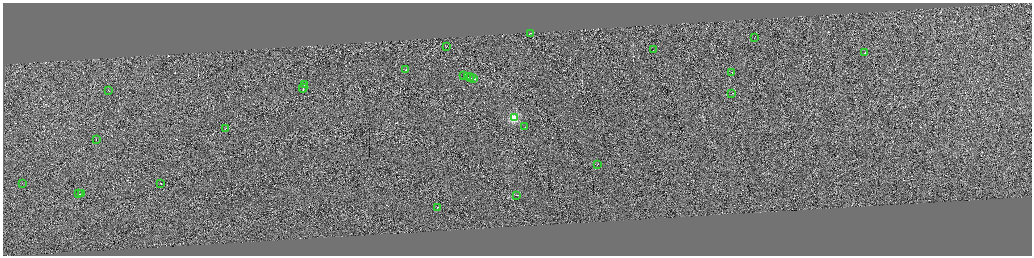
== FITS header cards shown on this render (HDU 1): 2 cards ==
NAXIS1  =                 4117
NAXIS2  =                 1014

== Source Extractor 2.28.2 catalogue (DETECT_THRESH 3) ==
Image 4117 x 1014 px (HDU 1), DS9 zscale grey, zoomed out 1/4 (1 PNG px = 4 x 4 image px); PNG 1034 x 258 px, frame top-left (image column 1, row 1013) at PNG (3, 3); each listed source drawn as its Kron ellipse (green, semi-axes under 4 px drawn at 4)
Background 0.00789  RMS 2.9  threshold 8.84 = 3 sigma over >= 5 px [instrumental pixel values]
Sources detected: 426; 400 cannot appear on this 1/4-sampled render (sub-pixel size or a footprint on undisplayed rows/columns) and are neither listed nor drawn; the other 26 listed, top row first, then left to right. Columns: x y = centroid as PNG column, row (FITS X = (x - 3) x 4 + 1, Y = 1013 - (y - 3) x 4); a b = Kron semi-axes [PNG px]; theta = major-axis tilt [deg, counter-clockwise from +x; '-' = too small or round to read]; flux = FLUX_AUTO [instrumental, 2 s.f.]
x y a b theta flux
531 33 3 1 - 14000
755 37 3 1 - 8900
447 47 2 1 - 6500
654 50 2 1 - 4600
865 53 3 1 - 12000
406 70 2 1 - 13000
732 73 2 1 - 9100
464 76 4 1 - 10000
468 77 3 1 - 13000
470 78 4 1 - 22000
474 79 2 1 - 23000
305 84 4 1 - 10000
304 88 4 1 - 22000
109 91 2 1 - 7200
732 94 2 1 - 5400
515 118 2 2 - 100000
525 127 2 1 - 8000
226 129 2 1 - 8200
97 140 2 1 - 6300
598 165 4 1 - 15000
23 183 2 1 - 5500
161 184 2 1 - 5500
79 194 3 1 - 17000
82 194 2 1 - 12000
517 195 3 1 - 19000
438 208 2 1 - 11000
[400 sub-pixel or undisplayed-footprint detections neither listed nor drawn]